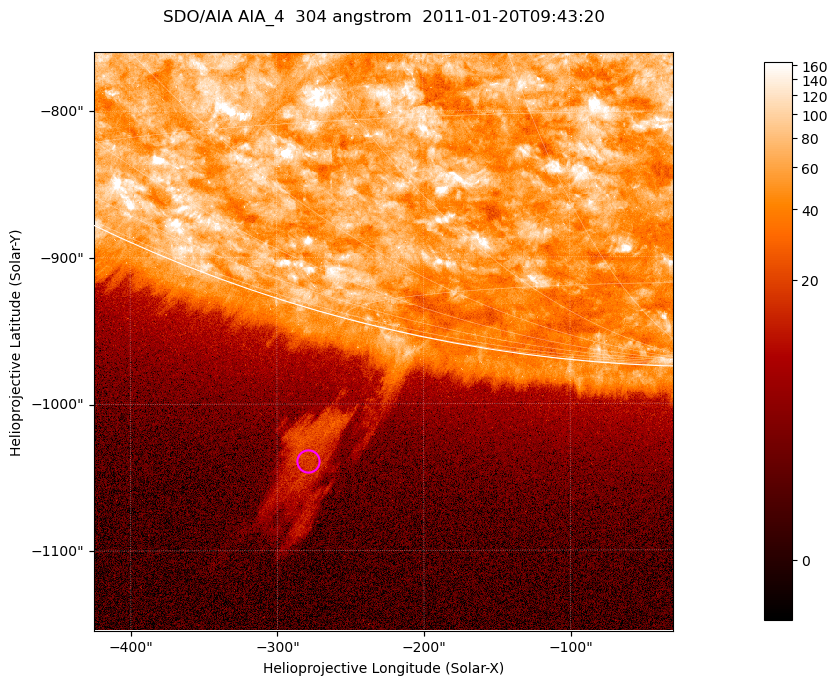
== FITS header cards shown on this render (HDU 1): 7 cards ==
TELESCOP= 'SDO/AIA '           / For AIA: SDO/AIA
INSTRUME= 'AIA_4   '           / For AIA: AIA_ATA1, AIA_ATA2, AIA_ATA3 or AIA_AT
WAVELNTH=                  304 / [angstrom] Wavelength
WAVEUNIT= 'angstrom'           / Wavelength unit: angstrom
DATE-OBS= '2011-01-20T09:43:20.123' / [ISO] Date when observation started; ISO 8
CTYPE1  = 'HPLN-TAN'           / CTYPE1; Typically HPLN
CTYPE2  = 'HPLT-TAN'           / CTYPE2; Typically HPLT

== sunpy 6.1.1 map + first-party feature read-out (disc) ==
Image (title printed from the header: SDO/AIA AIA_4  304 angstrom  2011-01-20T09:43:20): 658 x 658 px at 0.6 arcsec/px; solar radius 975 arcsec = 1625 px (partial field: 2.4% of the solar disc is inside the frame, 46% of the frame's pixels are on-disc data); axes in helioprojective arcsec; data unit not stated in the header (colour bar unlabelled)
Orientation: roll -0.132 deg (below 1 deg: not rotated)
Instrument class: DISC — disc imager (sunpy class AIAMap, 304 A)
Bright regions (active regions / flare kernels): reference = the on-disc median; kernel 5 px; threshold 5 sigma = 114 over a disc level ~60.9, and >= 1.15x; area >= 432 px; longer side >= 8 px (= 4.8 arcsec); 0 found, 0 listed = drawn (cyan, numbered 1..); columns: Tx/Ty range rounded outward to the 2 arcsec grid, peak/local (2 s.f.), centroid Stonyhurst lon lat
Off-limb structures (1.02-1.3 R_sun): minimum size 216 px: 4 found; the strongest spans PA ~165 deg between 1.05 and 1.17 R_sun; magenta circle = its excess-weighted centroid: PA ~165 deg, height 1.1 R_sun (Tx ~-280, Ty ~-1038 arcsec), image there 7.1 x the reference